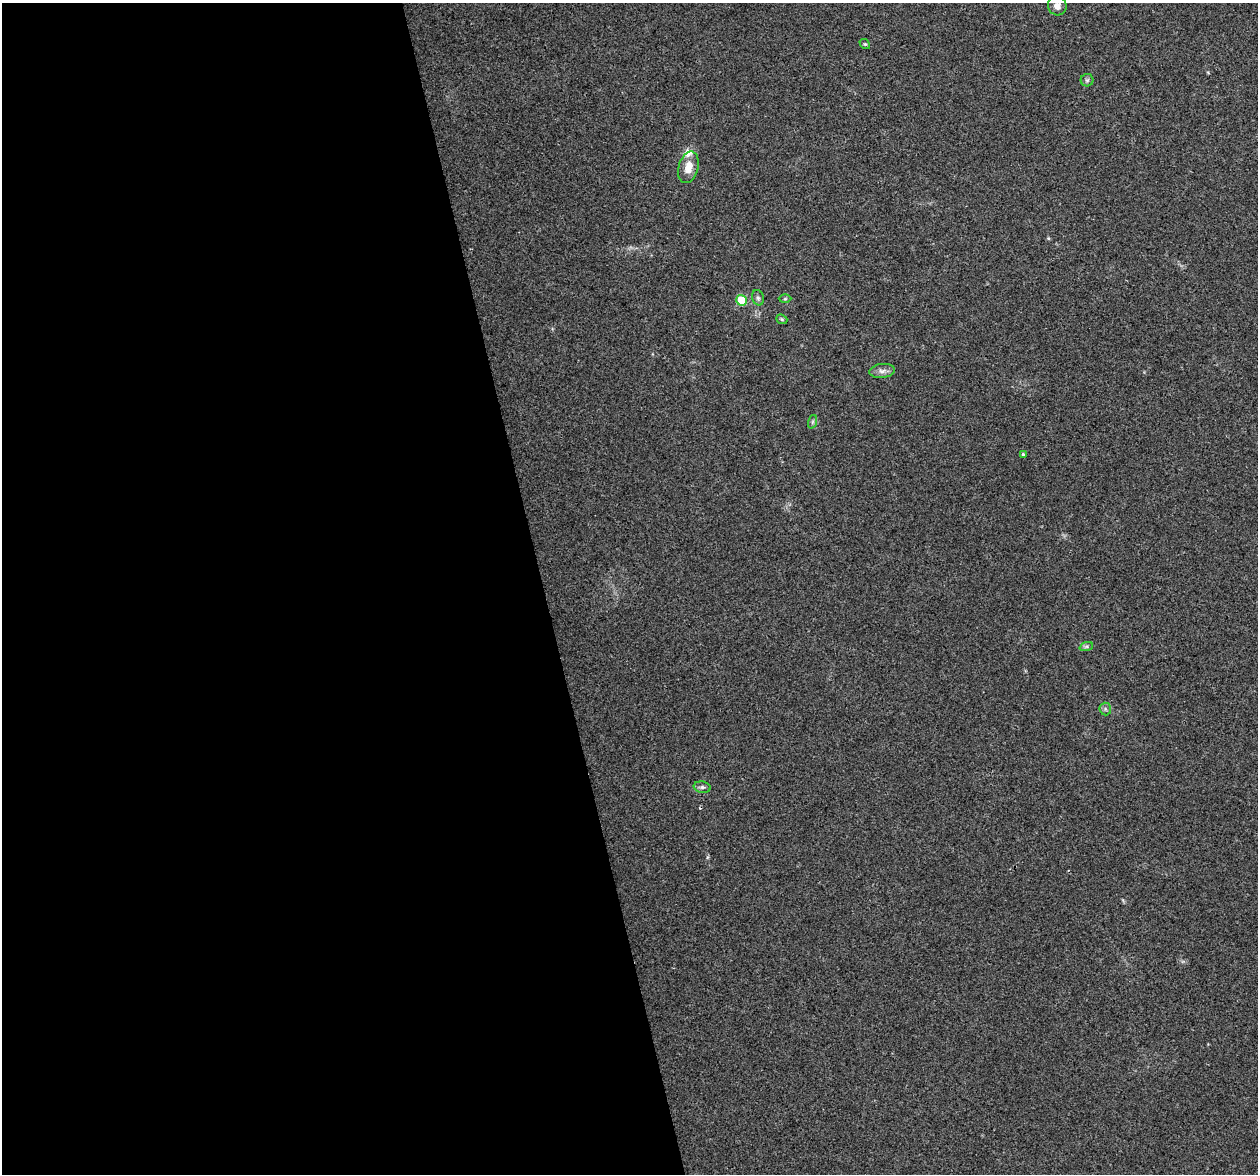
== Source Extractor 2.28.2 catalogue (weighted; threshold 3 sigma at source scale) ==
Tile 9 of 4 x 4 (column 1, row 3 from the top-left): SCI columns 1-1256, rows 1258-2429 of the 5022 x 4810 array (HDU 1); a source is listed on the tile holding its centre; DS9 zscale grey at full resolution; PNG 1260 x 1176 px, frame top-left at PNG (2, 3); each listed source drawn as its Kron ellipse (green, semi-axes under 4 px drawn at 4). Shown black and unused: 43% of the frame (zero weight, under 2 of 3 exposures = <1% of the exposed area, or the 3 px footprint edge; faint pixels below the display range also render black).
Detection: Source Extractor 2.28.2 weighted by HDU 2 'WHT'; one run over the whole footprint, this tile lists its part. Background 0.0816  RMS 0.0076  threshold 0.034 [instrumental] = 3 sigma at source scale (4.5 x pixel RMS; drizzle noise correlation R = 1.50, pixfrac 1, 0.0396/0.0396 arcsec/px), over >= 5 px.
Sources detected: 16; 1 cosmic-ray / hot-pixel residue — neither listed nor drawn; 1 inside a brighter listed object's ellipse — not listed separately; the other 14 listed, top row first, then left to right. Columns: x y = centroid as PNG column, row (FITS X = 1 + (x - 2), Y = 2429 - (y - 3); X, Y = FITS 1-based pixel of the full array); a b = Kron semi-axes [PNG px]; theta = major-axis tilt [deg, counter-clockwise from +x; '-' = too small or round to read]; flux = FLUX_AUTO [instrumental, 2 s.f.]
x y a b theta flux
1057 6 10 9 - 4
865 44 6 4 -41 0.95
1087 80 6 6 - 1.4
688 167 16 10 75 9.6
758 298 8 5 -74 1.8
785 299 6 4 1 1.1
741 300 5 5 - 33
782 319 6 4 -22 1.1
882 371 13 7 6 3.8
812 422 7 4 71 1.3
1023 454 4 3 - 1.2
1086 647 7 4 19 1.4
1105 709 6 6 - 1.6
702 787 8 5 -9 2.1